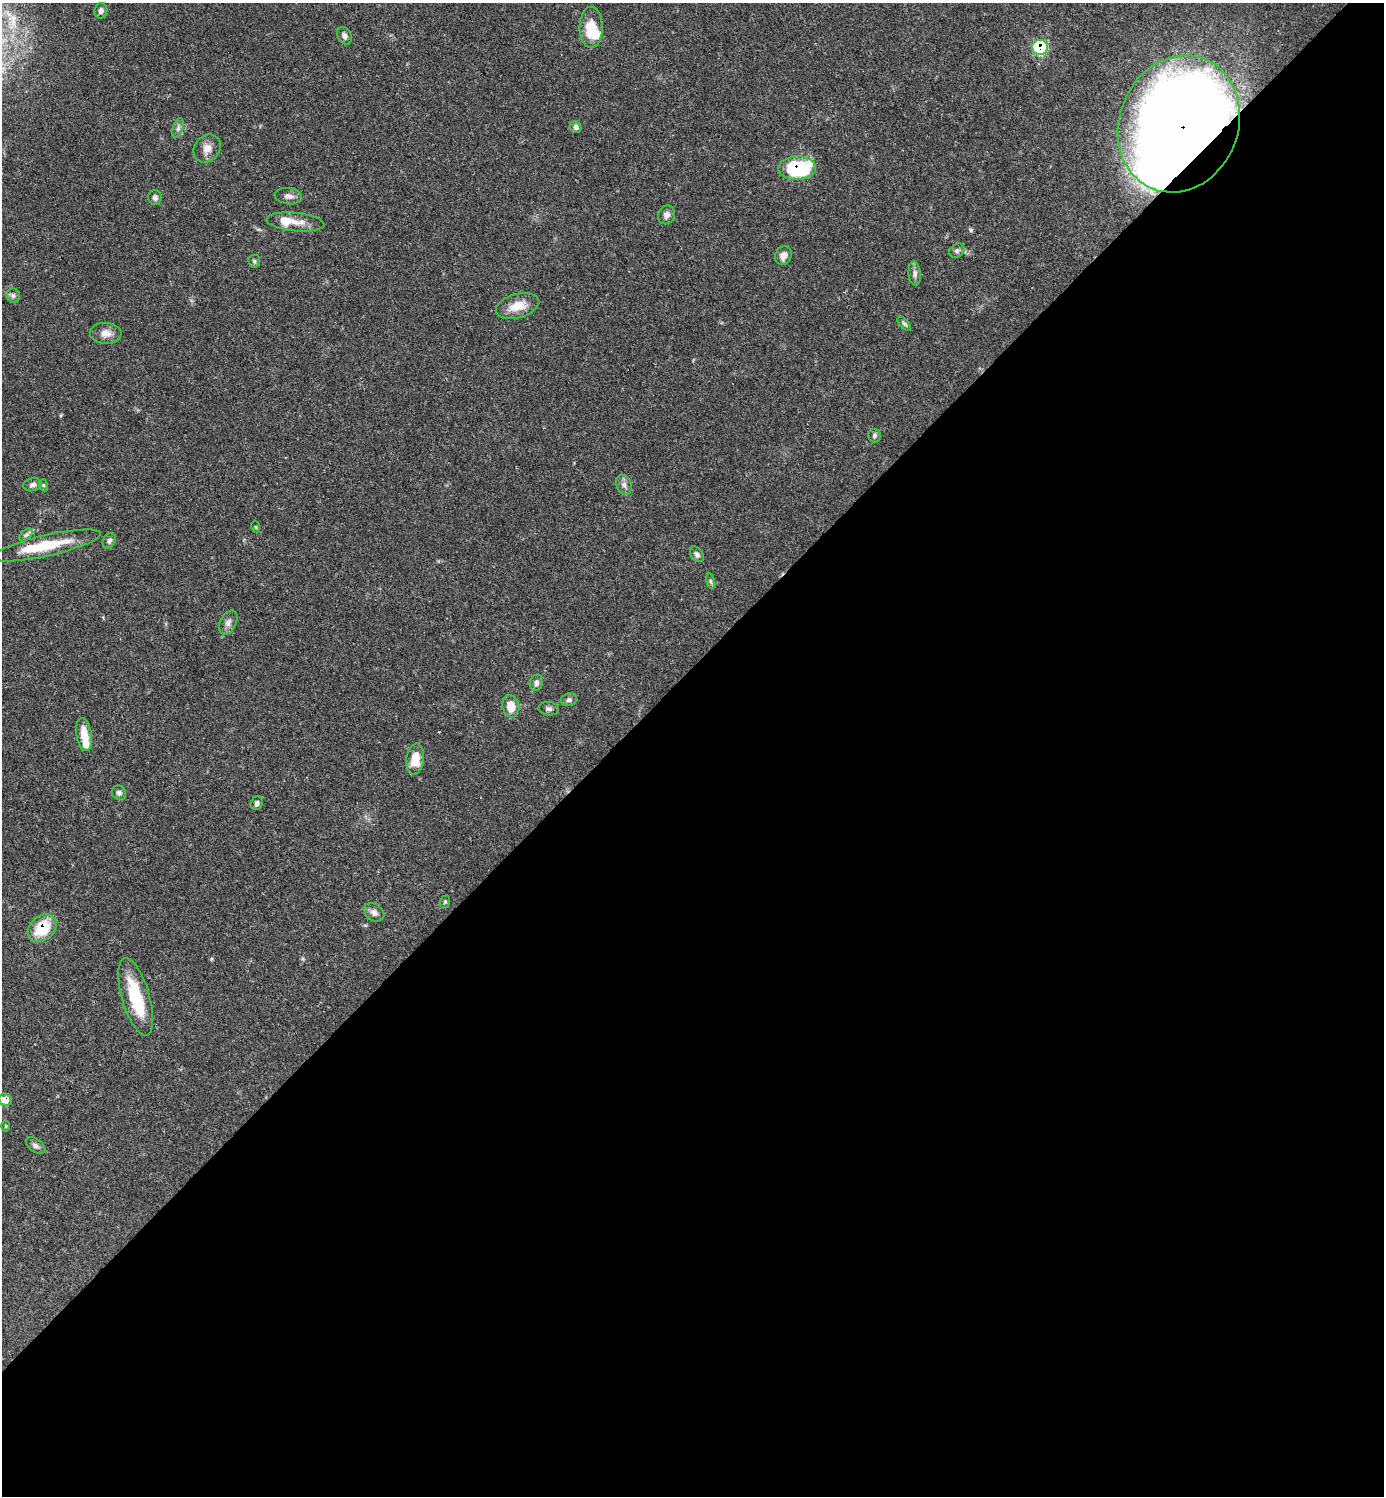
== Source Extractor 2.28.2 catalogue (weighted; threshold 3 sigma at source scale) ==
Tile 15 of 4 x 4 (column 3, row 4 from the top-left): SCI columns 3061-4442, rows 2-1495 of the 5981 x 5981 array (HDU 1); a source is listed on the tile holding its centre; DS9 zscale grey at full resolution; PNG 1386 x 1498 px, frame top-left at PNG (2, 3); each listed source drawn as its Kron ellipse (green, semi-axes under 4 px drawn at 4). Shown black and unused: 55% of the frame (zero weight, under 3 of 4 exposures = <1% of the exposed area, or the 3 px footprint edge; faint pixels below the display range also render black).
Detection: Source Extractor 2.28.2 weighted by HDU 2 'WHT'; one run over the whole footprint, this tile lists its part. Background 0.0389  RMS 0.0027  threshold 0.0121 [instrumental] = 3 sigma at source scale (4.5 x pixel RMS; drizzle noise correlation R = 1.50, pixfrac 1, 0.05/0.05 arcsec/px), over >= 5 px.
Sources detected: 52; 3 inside a brighter object's white glare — neither listed nor drawn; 2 inside a brighter listed object's ellipse — not listed separately; the other 47 listed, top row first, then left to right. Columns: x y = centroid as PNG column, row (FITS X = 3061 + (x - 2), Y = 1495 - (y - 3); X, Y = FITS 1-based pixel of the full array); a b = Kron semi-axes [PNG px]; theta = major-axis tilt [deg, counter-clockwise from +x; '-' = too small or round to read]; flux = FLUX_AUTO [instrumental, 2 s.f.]
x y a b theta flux
101 11 8 6 80 1
591 27 21 11 90 7.4
345 36 9 6 -62 0.96
1040 47 8 7 - 23
1179 124 70 59 68 460
576 127 6 5 - 0.75
178 128 10 5 72 0.86
207 149 15 12 49 2.4
797 168 19 11 2 23
288 196 13 8 -7 1.5
155 198 7 7 - 0.86
667 215 10 8 60 1.3
295 222 29 9 -6 3.9
957 251 8 6 41 0.77
783 256 10 8 65 1.9
254 261 6 6 - 0.52
915 274 12 6 -83 1.2
13 296 7 6 - 0.73
517 306 22 12 16 4.7
904 324 9 4 -48 0.51
106 333 16 10 -1 2.3
874 436 7 6 - 0.61
33 485 9 6 13 1
43 485 6 4 -72 0.34
624 485 10 7 -70 1.1
256 527 6 3 -71 0.28
26 535 8 4 45 0.61
109 541 8 6 61 0.84
47 545 55 10 13 11
697 554 8 6 -57 0.85
711 581 8 4 -81 0.53
228 623 13 8 62 1.3
536 683 8 6 73 1.1
569 700 8 6 15 0.77
511 706 11 8 -76 3.8
549 709 10 7 -7 0.88
84 734 16 7 -81 4.2
415 759 15 9 82 4.9
119 793 7 7 - 0.91
257 803 7 6 - 0.86
445 902 6 5 - 0.46
374 912 11 8 -36 1.3
42 928 16 12 42 9.8
136 997 40 14 -74 14
5 1100 7 6 - 3.2
6 1126 5 3 - 0.25
36 1146 11 6 -36 0.93
Overlapping masked pixels (flux is a lower limit): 6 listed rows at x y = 1040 47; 1179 124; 797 168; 47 545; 42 928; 5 1100